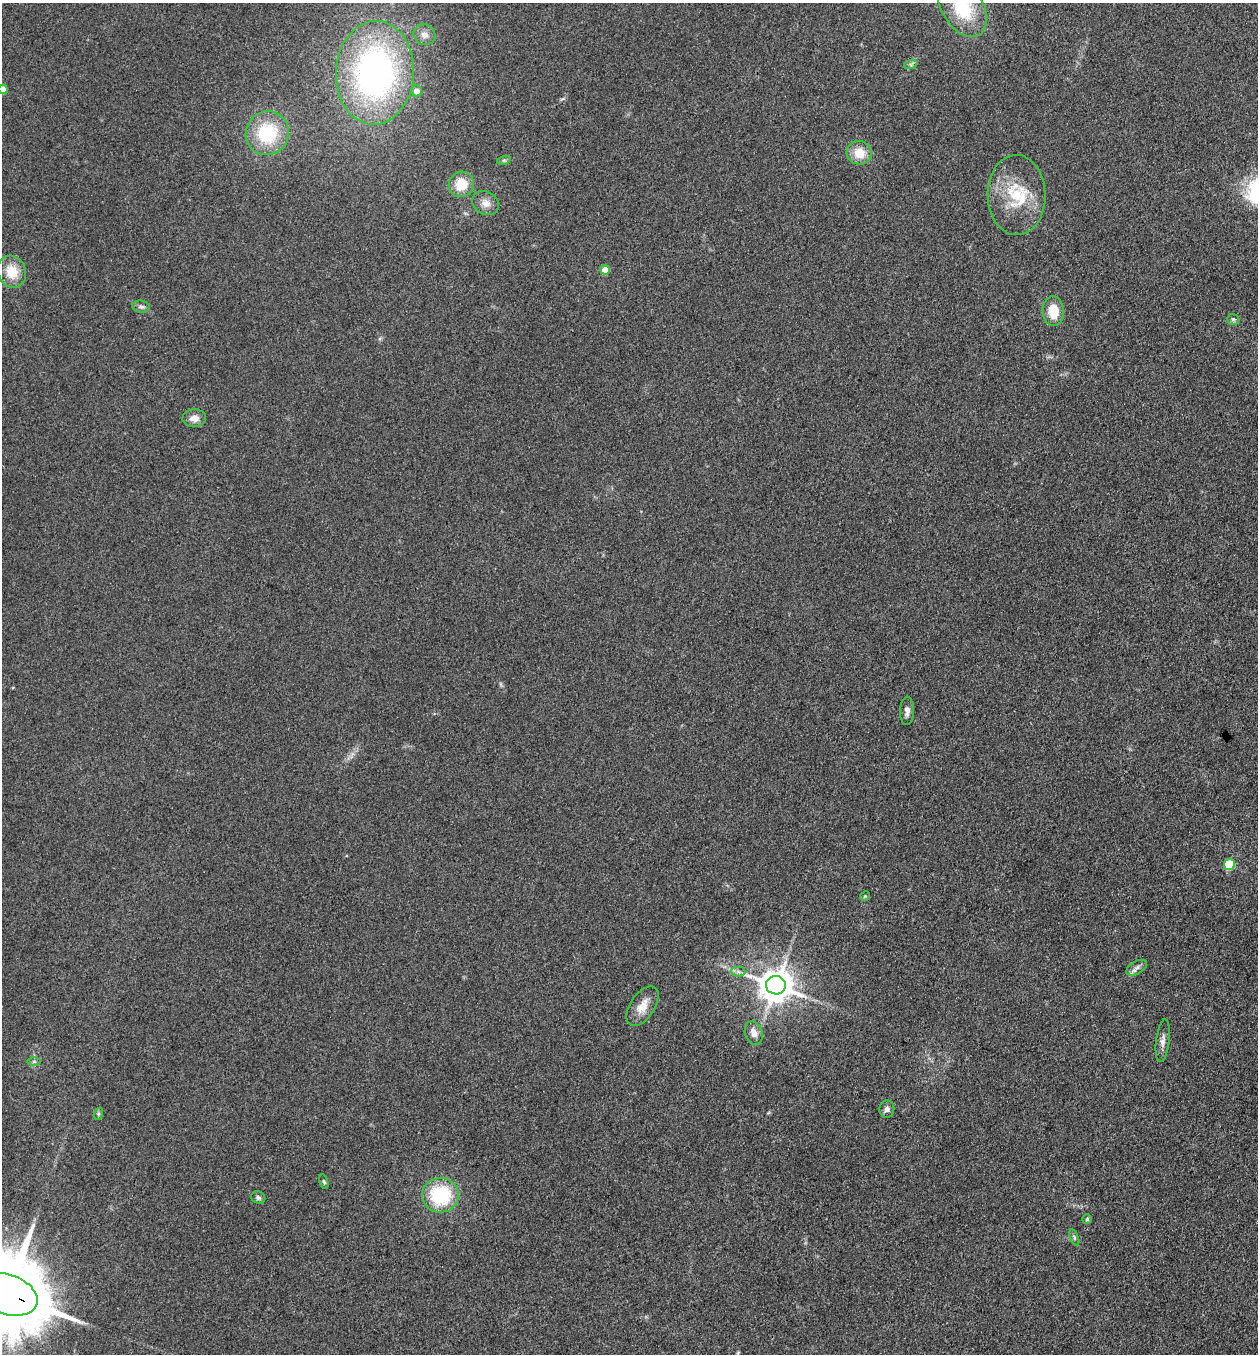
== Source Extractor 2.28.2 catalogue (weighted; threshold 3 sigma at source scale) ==
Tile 6 of 4 x 4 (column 2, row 2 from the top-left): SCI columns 1391-2646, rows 2704-4055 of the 5422 x 5408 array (HDU 1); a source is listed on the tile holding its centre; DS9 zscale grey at full resolution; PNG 1260 x 1356 px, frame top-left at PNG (2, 3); each listed source drawn as its Kron ellipse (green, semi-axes under 4 px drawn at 4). Shown black and unused: <1% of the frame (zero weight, under 3 of 4 exposures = <1% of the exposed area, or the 3 px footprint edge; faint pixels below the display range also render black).
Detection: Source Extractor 2.28.2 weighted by HDU 2 'WHT'; one run over the whole footprint, this tile lists its part. Background 0.265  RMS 0.0092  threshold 0.0415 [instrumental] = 3 sigma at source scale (4.5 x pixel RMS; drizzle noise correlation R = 1.50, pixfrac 1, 0.05/0.05 arcsec/px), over >= 5 px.
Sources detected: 37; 1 inside a brighter listed object's ellipse — not listed separately; the other 36 listed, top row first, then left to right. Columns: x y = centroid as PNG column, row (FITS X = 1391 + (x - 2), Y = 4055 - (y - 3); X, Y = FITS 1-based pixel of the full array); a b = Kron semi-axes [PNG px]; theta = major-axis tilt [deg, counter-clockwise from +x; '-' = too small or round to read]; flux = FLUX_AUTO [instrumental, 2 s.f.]
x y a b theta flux
962 7 32 20 -58 56
424 35 11 10 - 6.3
911 64 7 4 19 1.9
375 73 52 39 87 290
3 89 4 4 - 14
416 91 5 5 - 7.5
267 133 22 21 - 54
859 153 12 11 - 17
504 160 7 4 18 1.5
461 184 13 12 - 20
1017 195 40 29 -89 47
485 203 14 11 -29 7.6
605 270 5 4 - 17
12 272 16 14 -66 20
141 307 9 6 -7 2.6
1053 311 15 10 -86 20
1233 319 6 5 - 1.7
194 418 12 8 3 6.9
907 711 14 7 89 4.6
1229 865 5 5 - 51
865 896 5 4 - 0.98
1137 968 11 6 30 4.1
738 972 7 5 -1 2.6
776 985 10 9 - 2000
642 1006 22 12 56 13
754 1033 12 8 -73 8
1163 1041 21 6 83 6
34 1062 6 4 0 1.6
887 1109 8 7 - 3.5
98 1114 6 4 72 1.5
324 1182 7 4 -75 1.5
440 1195 18 17 - 62
258 1198 7 6 - 2.3
1087 1219 5 5 - 1.4
1074 1237 8 4 -69 1.7
6 1294 32 20 -18 16000
Overlapping masked pixels (flux is a lower limit): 1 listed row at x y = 6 1294
Isophote crosses this tile's border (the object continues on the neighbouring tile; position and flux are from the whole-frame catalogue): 3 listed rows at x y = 962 7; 3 89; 6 1294